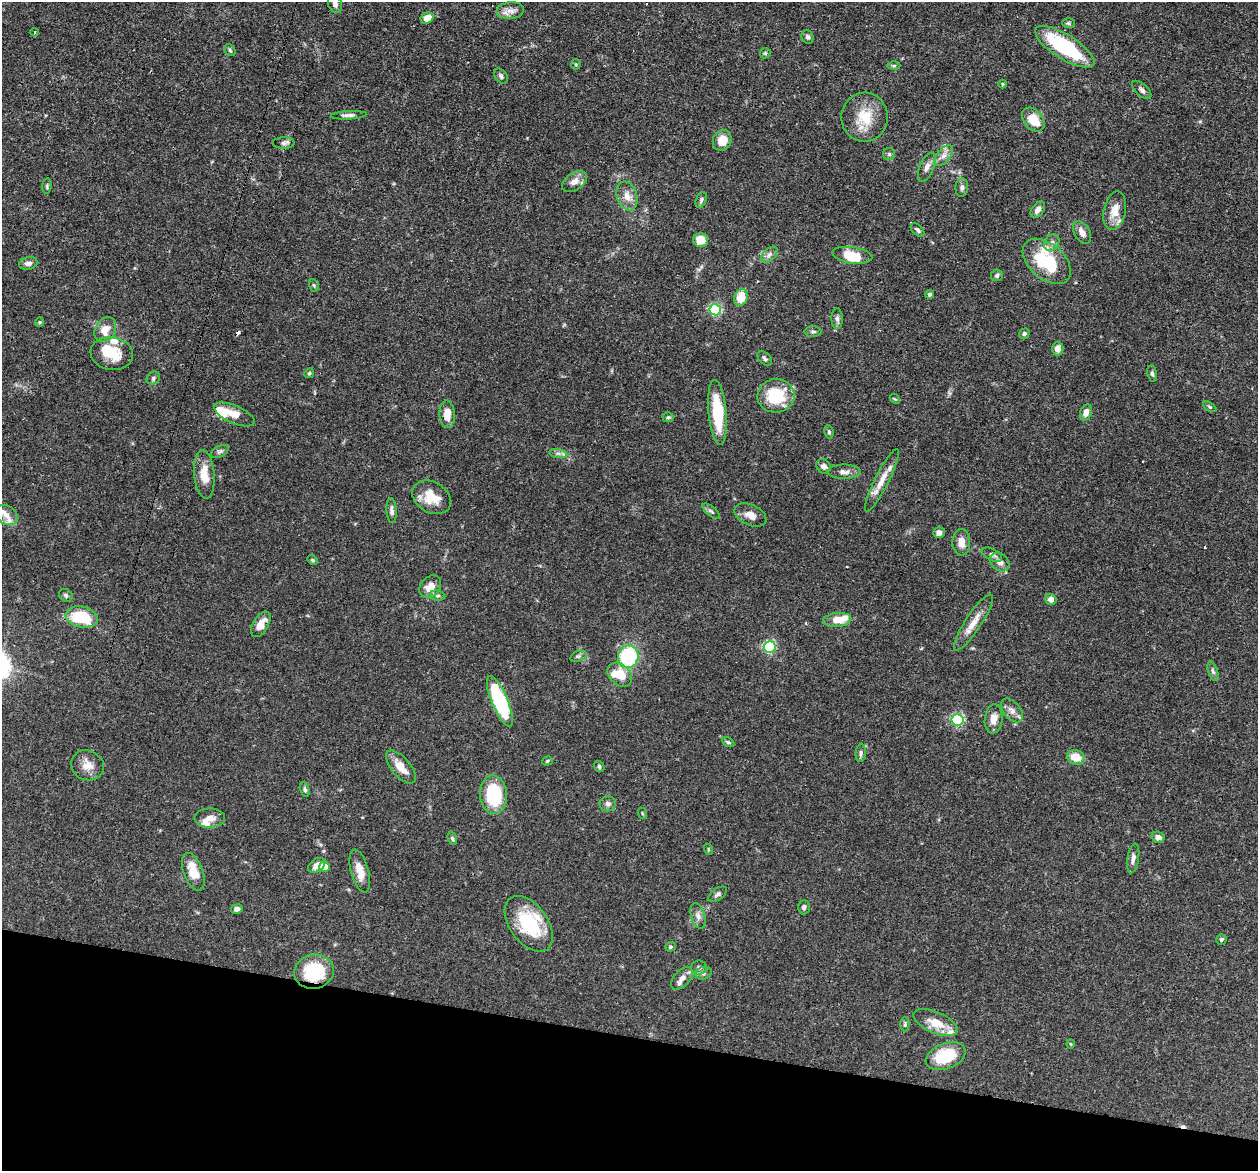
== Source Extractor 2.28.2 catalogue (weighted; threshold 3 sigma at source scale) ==
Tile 15 of 4 x 4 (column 3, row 4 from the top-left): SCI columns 2548-3803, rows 285-1453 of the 5095 x 5122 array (HDU 1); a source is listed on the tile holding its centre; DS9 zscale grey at full resolution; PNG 1260 x 1173 px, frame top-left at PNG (2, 2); each listed source drawn as its Kron ellipse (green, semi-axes under 4 px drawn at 4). Shown black and unused: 12% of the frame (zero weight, under 3 of 4 exposures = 5% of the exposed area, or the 3 px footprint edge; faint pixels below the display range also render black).
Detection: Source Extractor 2.28.2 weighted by HDU 2 'WHT'; one run over the whole footprint, this tile lists its part. Background 0.0639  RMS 0.0032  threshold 0.0146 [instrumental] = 3 sigma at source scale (4.5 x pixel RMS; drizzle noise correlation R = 1.50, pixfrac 1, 0.05/0.05 arcsec/px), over >= 5 px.
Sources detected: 145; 1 inside a brighter object's white glare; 3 cosmic-ray / hot-pixel residue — neither listed nor drawn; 11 inside a brighter listed object's ellipse — not listed separately; the other 130 listed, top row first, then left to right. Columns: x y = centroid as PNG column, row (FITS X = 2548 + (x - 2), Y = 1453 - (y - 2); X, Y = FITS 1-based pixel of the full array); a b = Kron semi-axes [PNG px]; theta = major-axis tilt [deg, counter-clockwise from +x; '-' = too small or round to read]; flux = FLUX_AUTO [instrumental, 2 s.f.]
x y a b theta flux
335 4 9 7 -70 1.3
510 11 14 8 7 2.2
427 18 7 5 27 3.2
1068 23 6 5 - 0.5
35 32 4 2 - 0.26
808 37 7 5 -64 0.87
1065 47 34 12 -32 27
230 50 6 5 - 0.55
765 53 5 4 - 0.45
576 64 5 5 - 0.42
894 66 6 4 1 0.43
501 76 8 5 -53 0.76
1003 84 4 3 - 0.3
1142 90 12 6 -42 1.1
349 115 18 4 3 1.2
865 117 24 23 - 9.4
1033 120 13 9 -49 6.4
722 140 10 9 - 4.8
283 143 11 6 0 1
889 154 6 6 - 0.6
944 156 12 6 51 1.8
927 167 15 7 67 1.8
575 181 14 8 32 2.5
47 186 8 4 83 0.54
962 188 9 6 84 1
627 196 15 10 -71 3.1
701 200 8 5 68 0.67
1038 210 9 6 54 1.6
1115 211 19 11 78 4.9
918 230 8 5 -46 0.81
1082 232 12 7 -59 2.2
701 240 7 7 - 4.8
1052 242 9 7 57 1.4
769 255 10 6 42 1.2
852 255 20 8 -8 8.8
1047 261 28 17 -41 22
28 263 9 6 14 1.5
997 275 6 5 - 0.74
314 285 6 5 - 0.43
930 294 4 4 - 0.87
741 297 8 6 67 6.8
715 310 6 5 - 37
837 318 10 5 -90 0.99
40 322 5 4 - 0.42
105 330 13 10 59 4.2
813 332 8 5 -1 0.68
1024 334 5 5 - 0.78
1058 349 7 5 90 2.1
112 354 21 16 -9 8.6
765 359 9 5 -44 0.73
309 373 5 4 - 0.47
1152 374 8 5 -81 0.66
153 378 7 6 - 0.73
776 396 18 17 - 15
895 399 6 4 -41 0.42
1210 407 7 4 -31 0.48
717 412 33 9 -85 15
1086 412 8 5 70 2.2
234 414 22 9 -23 4.2
447 414 14 7 -87 4.2
668 417 5 5 - 0.49
829 432 7 4 -80 0.55
220 451 10 5 28 0.78
558 454 9 4 -9 0.95
824 466 8 6 -45 1.2
844 472 16 7 0 1.9
204 474 24 10 -85 5.7
882 480 35 7 63 4.7
432 497 21 15 -31 6.9
392 511 12 5 -87 1.1
711 511 10 4 -38 0.7
6 515 12 9 -34 3.1
750 515 17 10 -25 2.8
939 533 5 5 - 1.5
961 542 13 9 89 3
992 555 11 5 -27 1.1
313 560 6 4 -27 0.43
1000 562 11 8 -45 2
430 587 12 9 49 3.8
66 595 7 6 - 0.67
438 595 8 5 -6 0.72
1051 599 6 5 - 1.5
82 617 16 10 -12 15
837 620 14 7 5 4.7
973 623 33 8 57 4.2
261 624 14 7 59 3.2
770 647 6 5 - 43
578 656 8 5 18 0.77
628 657 11 10 - 27
1213 671 10 5 -72 0.88
620 675 14 10 -43 6.1
500 701 27 8 -67 33
1012 710 14 8 -49 2.2
994 719 15 9 83 3
958 720 6 5 - 46
728 742 7 4 -29 0.49
861 753 9 5 86 0.8
1076 757 9 7 -19 4.8
547 761 5 4 - 0.47
87 765 17 14 -25 3.8
599 766 6 5 - 0.58
401 767 20 9 -49 4.4
305 790 7 4 -73 0.74
494 795 19 13 -85 17
608 804 8 7 - 1.1
642 813 6 3 -72 0.33
210 818 15 9 0 2.6
1158 837 6 5 - 1.7
452 838 7 4 -72 0.53
708 849 6 3 -72 0.32
1133 858 15 5 81 1.3
317 865 9 6 34 2.6
325 867 5 5 - 4.2
360 871 22 9 -75 4.4
193 872 20 9 -69 6.3
718 894 11 5 35 0.9
804 907 7 6 - 0.96
237 909 6 4 10 1.3
698 916 13 7 -74 1.6
529 924 31 19 -54 19
1221 939 5 5 - 0.55
670 947 5 4 - 0.51
699 968 8 7 - 1
314 972 20 17 10 16
704 973 8 6 17 0.9
682 978 13 8 49 2.3
936 1023 24 10 -23 5.7
905 1024 7 4 88 0.55
1071 1044 4 4 - 0.31
945 1056 21 12 21 13
Overlapping masked pixels (flux is a lower limit): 1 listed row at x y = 314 972
Isophote crosses this tile's border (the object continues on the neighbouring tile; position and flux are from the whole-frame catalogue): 1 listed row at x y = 335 4